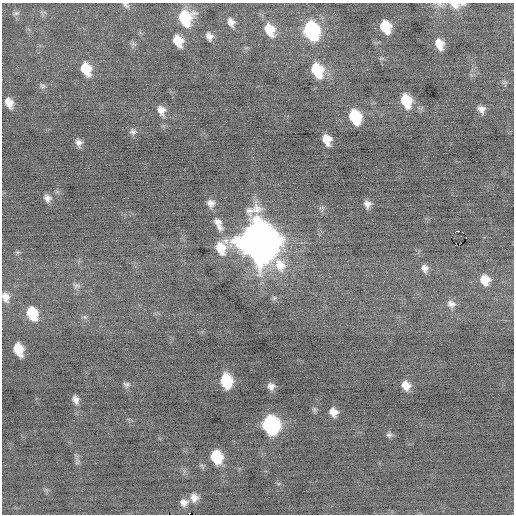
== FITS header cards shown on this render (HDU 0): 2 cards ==
NAXIS1  =                  512 / Axis length
NAXIS2  =                  512 / Axis length

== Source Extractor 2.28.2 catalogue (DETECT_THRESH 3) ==
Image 512 x 512 px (HDU 0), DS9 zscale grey, 1 PNG px = 1 image px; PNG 516 x 516 px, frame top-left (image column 1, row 512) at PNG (2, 3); no overlay
Background -0.0572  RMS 0.69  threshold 2.08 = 3 sigma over >= 5 px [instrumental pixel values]
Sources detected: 64; all 64 listed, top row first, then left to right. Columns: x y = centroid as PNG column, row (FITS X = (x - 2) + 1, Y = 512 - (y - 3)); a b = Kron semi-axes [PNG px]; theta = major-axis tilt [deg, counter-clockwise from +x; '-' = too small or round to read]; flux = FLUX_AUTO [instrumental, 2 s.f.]
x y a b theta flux
440 4 12 7 -15 220
463 4 9 4 -5 100
126 5 11 6 -38 140
455 5 13 8 -16 410
16 13 10 5 14 130
185 18 14 13 - 2600
231 22 12 9 -63 330
386 27 11 8 -67 1300
269 30 15 11 -65 1000
311 30 13 10 -67 7000
209 36 9 7 -61 270
178 41 12 9 -61 840
133 44 8 5 -15 100
439 44 12 8 -71 660
382 58 9 4 1 82
86 69 13 9 -67 1300
317 70 14 10 -66 1900
505 82 8 6 6 110
42 86 8 7 - 130
406 101 12 9 -70 1500
9 103 11 8 -68 480
481 109 9 8 - 280
161 110 11 9 -69 380
355 117 12 9 -67 2300
133 132 9 8 - 170
327 139 10 7 -67 680
79 142 8 7 - 220
47 198 9 8 - 240
211 203 10 9 - 290
367 204 8 6 -79 240
322 208 9 4 12 82
257 209 22 17 55 790
250 210 12 10 18 290
218 224 21 10 -66 550
458 231 3 2 - 8100
461 236 2 2 - 22
258 242 18 16 -34 170000
456 245 8 2 90 78
17 252 6 4 -17 70
425 268 10 8 -76 250
485 280 12 11 - 750
76 286 10 8 2 170
6 297 12 8 -75 370
451 304 12 10 -22 310
32 313 12 9 -66 1400
85 317 6 5 - 93
221 322 2 2 - 45
19 349 11 7 -71 1100
226 381 11 9 -78 2200
127 384 10 6 -16 120
406 385 9 8 - 500
271 386 8 7 - 250
76 400 8 6 -70 240
314 410 8 5 -88 92
333 412 8 7 - 410
271 425 12 10 -71 10000
389 435 8 6 -10 130
279 454 2 2 - 50
216 457 11 9 -70 1900
77 462 10 6 85 140
46 489 7 4 -19 75
194 497 10 9 - 350
184 502 10 9 - 290
189 514 2 2 - 550
At the frame edge (FLAGS 8, measured only in part): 6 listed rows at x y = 440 4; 463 4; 126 5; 455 5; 6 297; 189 514